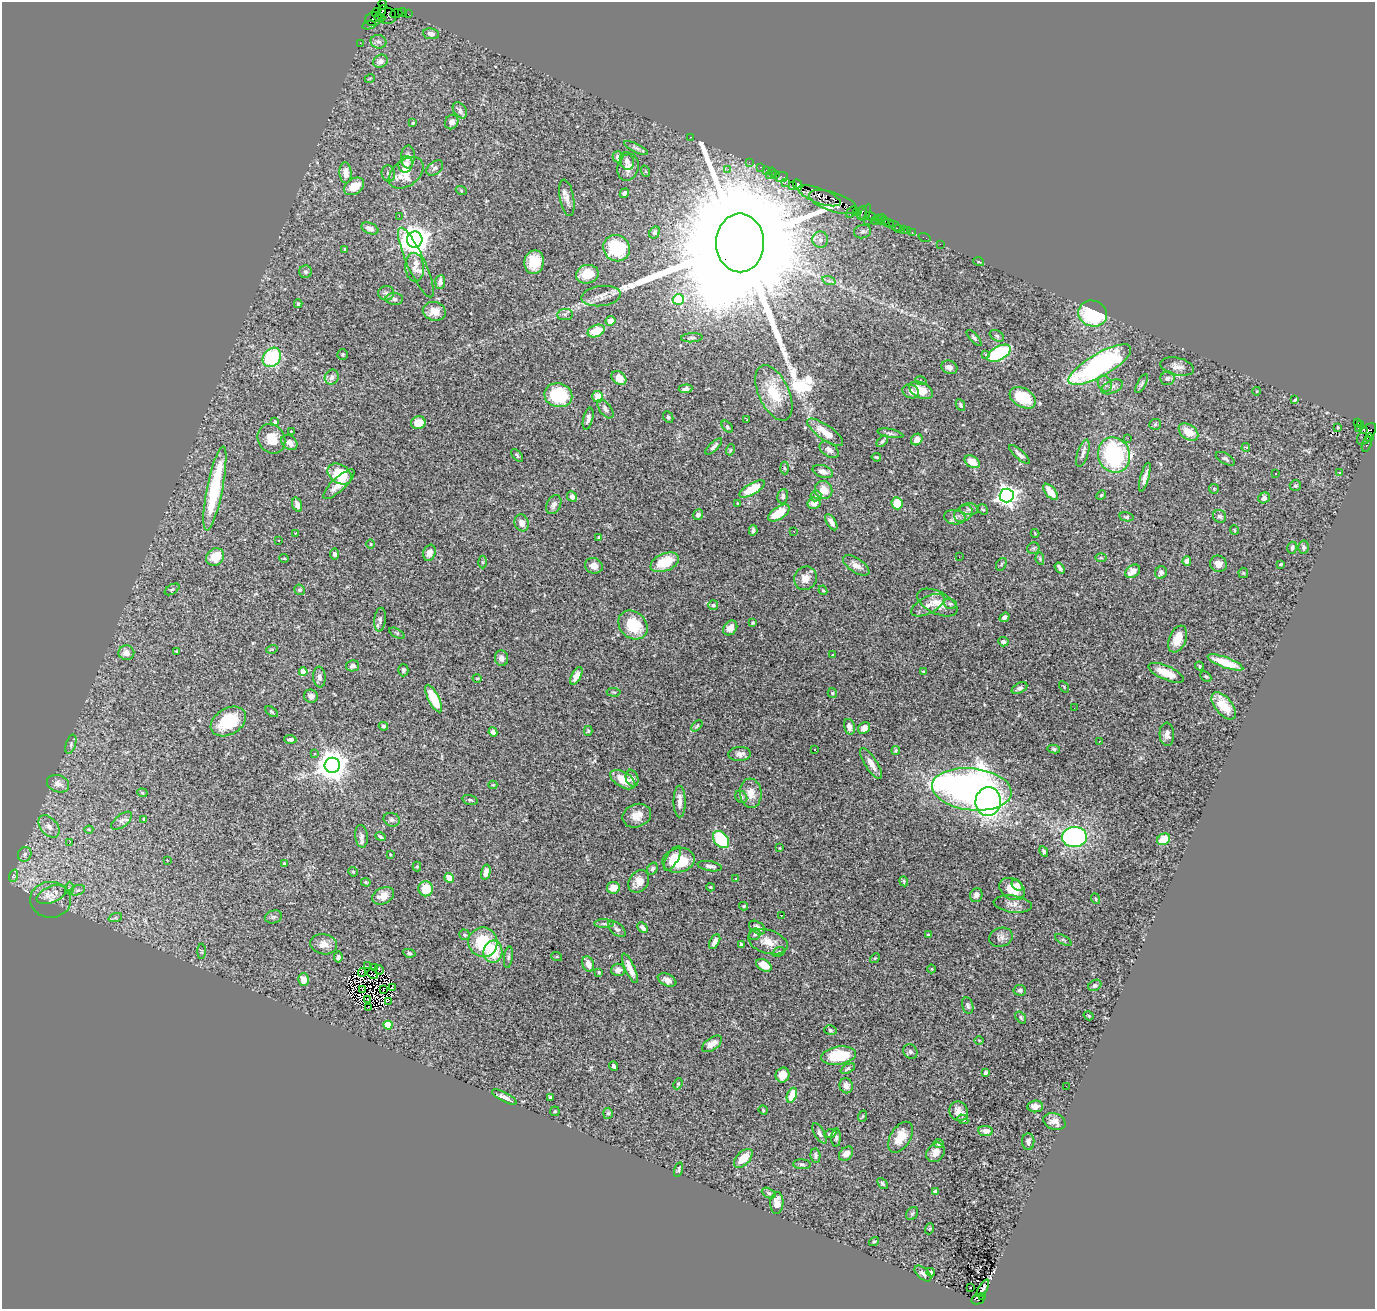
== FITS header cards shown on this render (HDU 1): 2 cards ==
NAXIS1  =                 1373
NAXIS2  =                 1307

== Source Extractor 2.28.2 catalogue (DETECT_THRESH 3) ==
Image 1373 x 1307 px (HDU 1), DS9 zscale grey, 1 PNG px = 1 image px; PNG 1377 x 1311 px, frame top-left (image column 1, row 1307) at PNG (2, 2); each listed source drawn as its Kron ellipse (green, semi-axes under 4 px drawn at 4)
Background 3.51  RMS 0.067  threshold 0.201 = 3 sigma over >= 5 px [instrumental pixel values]
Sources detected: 437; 4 with non-positive FLUX_AUTO (blend fragments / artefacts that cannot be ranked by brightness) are neither listed nor drawn; the other 433 listed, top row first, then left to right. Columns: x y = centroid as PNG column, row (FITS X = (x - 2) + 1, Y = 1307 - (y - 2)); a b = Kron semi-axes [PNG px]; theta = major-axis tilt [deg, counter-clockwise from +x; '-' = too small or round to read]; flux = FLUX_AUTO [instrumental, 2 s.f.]
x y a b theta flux
383 4 5 3 - 90
403 12 4 2 - 170
376 13 4 3 - 110
381 13 8 4 64 790
396 14 6 2 20 180
408 14 2 2 - 57
387 16 9 8 - 1200
380 17 6 3 -17 620
374 19 8 7 - 820
369 25 7 3 11 220
431 34 8 5 -10 16
378 42 8 6 -15 14
360 43 2 2 - 60
380 61 7 6 - 25
370 78 5 3 - 4.3
460 110 9 6 -54 17
452 122 7 6 - 24
413 123 3 3 - 4.6
691 137 3 2 - 28
636 148 13 4 -25 13
408 157 11 7 86 27
618 157 6 5 - 23
627 161 9 7 -71 16
749 162 2 2 - 68
406 164 8 7 - 31
628 167 14 10 73 43
761 167 3 2 - 240
435 168 9 6 39 13
728 169 4 4 - 10
766 170 2 2 - 75
645 171 6 4 -72 6.1
772 172 4 2 - 200
346 173 10 6 -87 40
406 173 19 13 38 95
388 174 8 6 -76 15
770 175 3 2 - 410
775 175 4 2 - 190
781 177 6 5 - 330
785 183 3 3 - 180
798 185 6 4 -65 760
354 186 11 7 34 61
792 186 4 3 - 450
461 190 6 3 -20 4.6
624 193 5 4 - 13
819 196 22 7 -20 3700
567 198 18 7 -79 31
833 202 25 9 -18 5000
851 212 6 2 57 130
856 212 2 2 - 160
862 213 7 3 73 410
866 213 9 3 66 200
399 216 2 2 - 92
871 216 5 3 - 340
878 218 3 2 - 250
881 219 5 3 - 230
875 220 3 2 - 210
867 221 3 2 - 500
885 221 3 2 - 190
889 223 5 2 - 390
895 226 7 3 -36 39
370 228 9 5 -22 20
898 229 2 2 - 54
903 230 3 2 - 150
907 230 3 2 - 120
654 232 6 5 - 10
863 232 9 6 13 12
912 233 3 2 - 140
925 238 6 2 -18 90
415 240 8 7 - 6200
820 240 8 8 - 21
740 243 29 24 -90 310000
940 244 2 2 - 50
617 248 14 13 - 250
345 249 3 3 - 5.1
416 262 38 9 -66 67
534 262 12 9 80 96
979 262 5 3 - 4.2
415 267 14 9 -86 34
305 272 6 6 - 11
587 274 11 9 13 87
829 281 7 4 -19 8.9
440 282 7 5 86 24
386 293 8 7 - 15
601 296 20 10 6 38
394 299 9 6 -1 14
678 300 6 5 - 300
298 304 4 3 - 8
434 311 11 9 -11 52
1093 313 15 12 -22 370
565 314 8 5 6 11
610 321 5 5 - 32
596 331 9 5 22 98
997 336 8 5 -30 8.7
692 338 11 4 2 10
974 338 10 4 -47 8.3
999 353 13 7 29 440
343 354 5 5 - 5.6
986 354 3 3 - 18
272 357 10 8 52 310
1100 365 35 11 30 960
949 367 8 6 -27 26
1177 367 17 8 -12 30
332 377 8 6 56 21
619 378 8 6 -40 61
1167 378 7 7 - 13
921 381 6 3 -17 5.3
1105 384 8 6 -63 16
1142 384 10 4 62 9.8
1112 387 11 6 25 19
686 389 7 4 5 12
921 390 12 7 -26 85
911 391 8 6 -24 23
1257 391 4 3 - 3.4
774 393 30 15 -65 160
558 395 14 12 -12 250
598 397 6 5 - 81
1023 398 14 9 -31 160
1295 400 3 3 - 5.1
960 405 6 4 -65 9.1
605 409 11 6 -54 17
668 417 6 4 -63 9.3
588 419 11 5 76 18
747 420 3 2 - 8.9
275 422 4 3 - 11
1357 422 3 2 - 810
418 423 7 6 - 66
1155 424 6 5 - 5.3
1360 424 4 3 - 140
727 427 7 4 -48 8.3
1338 427 3 3 - 5.5
1358 428 2 2 - 48
1364 430 4 3 - 1100
291 432 4 3 - 3.8
825 432 21 7 -35 68
1188 432 11 7 -37 69
890 433 13 3 -11 10
1367 434 13 7 52 2100
1369 437 4 3 - 710
1128 438 3 2 - 5.3
271 439 15 13 -59 78
917 439 6 5 - 27
882 441 7 4 45 8.1
289 442 9 6 -38 25
1367 444 8 4 72 490
714 446 11 4 44 13
1246 447 4 3 - 13
730 450 5 3 - 4
829 450 11 6 -36 20
1083 453 14 5 73 19
1019 454 13 4 -42 18
517 455 8 3 -50 7
1114 455 18 16 -71 550
876 457 4 3 - 5.7
1225 459 10 5 -29 11
972 462 8 5 -33 52
784 468 6 4 -86 7
823 471 10 6 -18 24
1276 473 3 3 - 14
1339 473 4 3 - 10
339 474 13 9 -33 150
1145 477 15 4 74 23
339 484 20 6 43 49
1295 486 6 5 - 8.4
215 488 43 8 79 380
752 489 14 5 30 110
1214 489 5 5 - 5.4
824 490 9 8 - 59
1050 492 10 5 -51 61
1101 495 5 4 - 5.3
783 496 7 5 78 12
816 496 6 5 - 11
1007 496 7 7 - 2600
572 497 5 4 - 18
1264 498 6 5 - 17
737 503 3 2 - 3.1
814 503 6 5 - 37
897 503 6 5 - 89
297 505 7 4 -72 21
554 505 10 7 62 21
969 509 9 5 -1 13
983 509 6 4 -37 7.5
779 513 12 6 33 100
963 513 10 7 33 24
698 515 5 5 - 15
1220 516 7 6 - 11
955 517 11 7 -8 19
1126 517 7 4 -12 7.9
831 522 9 4 -59 26
522 523 8 7 - 31
753 530 5 3 - 11
1234 530 5 3 - 3.6
794 531 3 2 - 6.5
296 533 3 3 - 3.6
1035 533 4 2 - 3.7
599 537 4 3 - 6.3
279 540 3 2 - 7.1
370 544 4 3 - 4.2
1304 547 6 5 - 11
1033 548 6 5 - 6.8
1292 548 6 4 74 9.2
429 553 8 6 71 34
334 554 5 4 - 18
215 557 9 8 - 92
959 557 2 2 - 8.7
284 558 5 3 - 3.5
1101 558 6 4 -1 5.7
1040 559 6 4 -80 5.8
1187 561 5 4 - 19
482 562 6 4 -90 6.1
665 562 15 9 22 130
1001 564 7 4 60 6.1
1218 564 8 8 - 36
1281 564 3 3 - 6
856 565 15 7 -33 30
594 566 9 7 -21 39
1060 568 6 3 -54 17
1133 571 8 6 35 39
1161 572 6 5 - 19
1243 573 5 5 - 5.1
805 578 12 11 - 41
172 589 8 5 31 7.6
300 590 5 5 - 8.7
823 590 5 4 - 5.6
937 603 22 11 -25 57
950 604 6 5 - 8.1
713 605 5 5 - 8.2
928 605 18 8 27 39
1005 617 5 4 - 15
380 620 12 6 83 15
753 623 4 3 - 4.8
633 625 16 13 -43 150
730 628 8 6 51 39
397 633 8 3 -29 5.8
1178 639 14 8 67 69
1003 642 5 4 - 17
272 649 6 3 18 4.7
177 651 3 3 - 4.8
126 653 8 7 - 36
832 655 3 3 - 5.1
501 658 8 6 -82 23
1225 662 19 5 -20 95
352 666 7 5 10 16
1199 666 4 3 - 5
403 670 6 5 - 8.8
303 672 4 4 - 68
924 672 4 3 - 4.1
1166 673 19 7 -23 78
576 676 9 5 62 30
1206 676 6 4 -45 6.1
319 677 10 6 -85 17
477 678 5 3 - 3.5
1064 687 6 4 -58 4.3
1019 688 8 5 27 13
614 692 7 3 -5 4.2
832 693 5 4 - 6.3
311 696 7 6 - 22
434 699 15 5 -63 150
1224 706 16 8 -51 94
1074 708 3 2 - 11
271 712 7 4 -37 6.4
228 721 19 13 31 190
383 726 5 4 - 7.4
697 726 7 4 45 6.7
849 727 8 5 -75 24
864 728 6 5 - 27
588 731 5 4 - 5.8
493 732 5 4 - 20
1167 734 12 7 -87 23
290 739 6 4 -4 11
1099 741 3 2 - 5.6
71 744 10 5 73 9.4
815 749 3 3 - 37
1054 749 6 4 -11 7.9
896 751 4 4 - 7.6
314 754 4 3 - 5.2
740 754 11 7 2 23
871 764 18 6 -57 39
332 765 7 7 - 7100
632 778 8 6 -70 17
623 780 14 7 -31 78
58 784 11 8 -19 27
493 785 4 4 - 4.3
972 789 40 21 -7 2900
142 793 5 4 - 6.2
751 793 15 11 -84 52
741 797 7 5 -48 11
470 800 8 4 -15 8.4
988 801 14 12 84 1600
680 802 16 6 -90 29
637 816 15 11 22 56
143 819 3 2 - 3.8
392 820 8 6 -20 14
122 821 12 6 38 17
49 826 13 8 -49 29
89 830 4 4 - 4.8
361 836 11 6 -84 17
380 837 5 3 - 9.1
1074 837 12 10 1 800
1164 839 7 5 31 86
721 840 10 7 -50 260
69 843 3 2 - 48
780 848 3 3 - 3.6
1044 851 5 3 - 7.6
25 854 7 6 - 15
390 854 4 3 - 3.7
672 858 14 6 61 54
167 860 3 2 - 12
679 860 16 12 11 150
284 864 4 3 - 6.2
417 866 5 4 - 5.2
710 866 12 5 -9 19
652 869 6 5 - 8.6
353 872 5 4 - 5.8
486 872 7 4 77 29
13 876 6 4 72 6.9
449 878 5 4 - 54
736 879 3 3 - 3.4
639 881 12 9 56 42
904 881 5 4 - 6.7
366 882 5 4 - 5.3
1017 885 6 4 -46 17
711 887 4 3 - 4.5
69 888 6 4 -90 7.8
613 888 6 6 - 48
426 889 7 7 - 110
1012 889 14 10 -31 91
77 890 8 5 19 11
51 895 15 8 22 39
976 895 7 6 - 18
383 896 11 8 26 46
1096 899 5 3 - 3.7
51 900 20 18 0 61
1013 904 19 8 -8 33
744 906 4 4 - 4.7
781 915 3 2 - 9.9
273 917 9 6 14 12
115 918 7 4 18 7.2
604 924 10 4 0 11
642 928 6 4 -43 15
757 928 9 5 -35 28
617 929 10 6 -38 15
755 934 6 5 - 12
465 935 5 5 - 9.6
928 935 3 3 - 9
1001 937 12 9 19 23
1063 940 9 3 -29 6.3
483 942 15 14 - 190
715 942 8 4 61 22
768 942 20 11 -17 64
324 944 13 10 -9 36
741 944 4 3 - 8.6
202 951 8 3 -89 5
493 952 11 9 84 170
779 952 6 4 21 7
409 953 6 4 -10 7.2
338 957 5 4 - 11
508 957 11 4 83 11
557 957 5 3 - 4
875 958 5 4 - 4.2
588 964 8 5 -68 31
764 965 8 5 -31 54
368 966 3 2 - 5.7
375 968 2 2 - 2.7
630 968 16 5 -66 44
932 969 4 3 - 3.5
379 970 5 3 - 11
618 970 6 6 - 21
362 972 4 2 - 4.3
599 972 4 3 - 6
372 974 6 2 -43 4.4
304 980 6 5 - 42
667 980 10 6 -25 23
1095 985 7 5 31 9.1
392 988 3 2 - 3.2
363 989 4 2 - 11
383 989 3 2 - 3.8
1020 990 6 5 - 13
368 999 2 2 - 5.4
388 1001 4 2 - 2.4
968 1006 8 5 -76 13
368 1007 3 2 - 5
1089 1016 5 3 - 5
1021 1017 6 4 -52 7.1
388 1025 4 4 - 120
830 1030 6 4 -17 8.2
979 1040 4 3 - 4.1
712 1044 11 6 35 38
910 1052 8 6 -49 12
838 1056 18 9 9 220
614 1066 4 3 - 11
848 1069 8 4 26 9.9
985 1072 4 3 - 8.4
783 1075 7 6 - 47
678 1084 6 3 66 5
846 1086 7 6 - 23
1066 1086 2 2 - 14
792 1095 8 5 68 100
504 1097 13 4 -28 19
550 1097 3 3 - 5.8
1035 1106 8 6 6 27
763 1110 5 4 - 4.8
555 1111 5 4 - 5.8
958 1111 10 9 - 32
608 1113 5 5 - 6.7
863 1116 6 3 70 4.1
963 1119 5 4 - 15
1054 1122 11 8 -19 33
986 1131 7 5 -6 30
820 1133 11 5 -58 15
830 1134 6 3 22 8.5
900 1137 17 10 59 66
836 1138 9 5 88 9.9
1028 1141 8 6 -89 13
939 1143 5 4 - 13
935 1152 10 8 52 32
846 1154 8 6 46 31
815 1156 7 5 -85 11
743 1158 11 6 47 67
802 1164 9 5 -5 9.7
678 1169 8 3 75 7.3
882 1184 6 4 -49 7.6
935 1191 4 3 - 9.6
769 1193 7 4 -27 9.1
777 1203 11 6 88 36
912 1214 7 5 54 8.4
929 1229 6 3 69 4
874 1241 5 4 - 7.6
931 1272 4 4 - 7.5
923 1274 10 5 -43 14
970 1288 3 2 - 19
983 1288 10 2 59 8.9
983 1296 3 2 - 580
978 1299 7 5 11 1100
At the frame edge (FLAGS 8, measured only in part): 1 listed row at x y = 383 4
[4 non-positive-flux detections neither listed nor drawn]